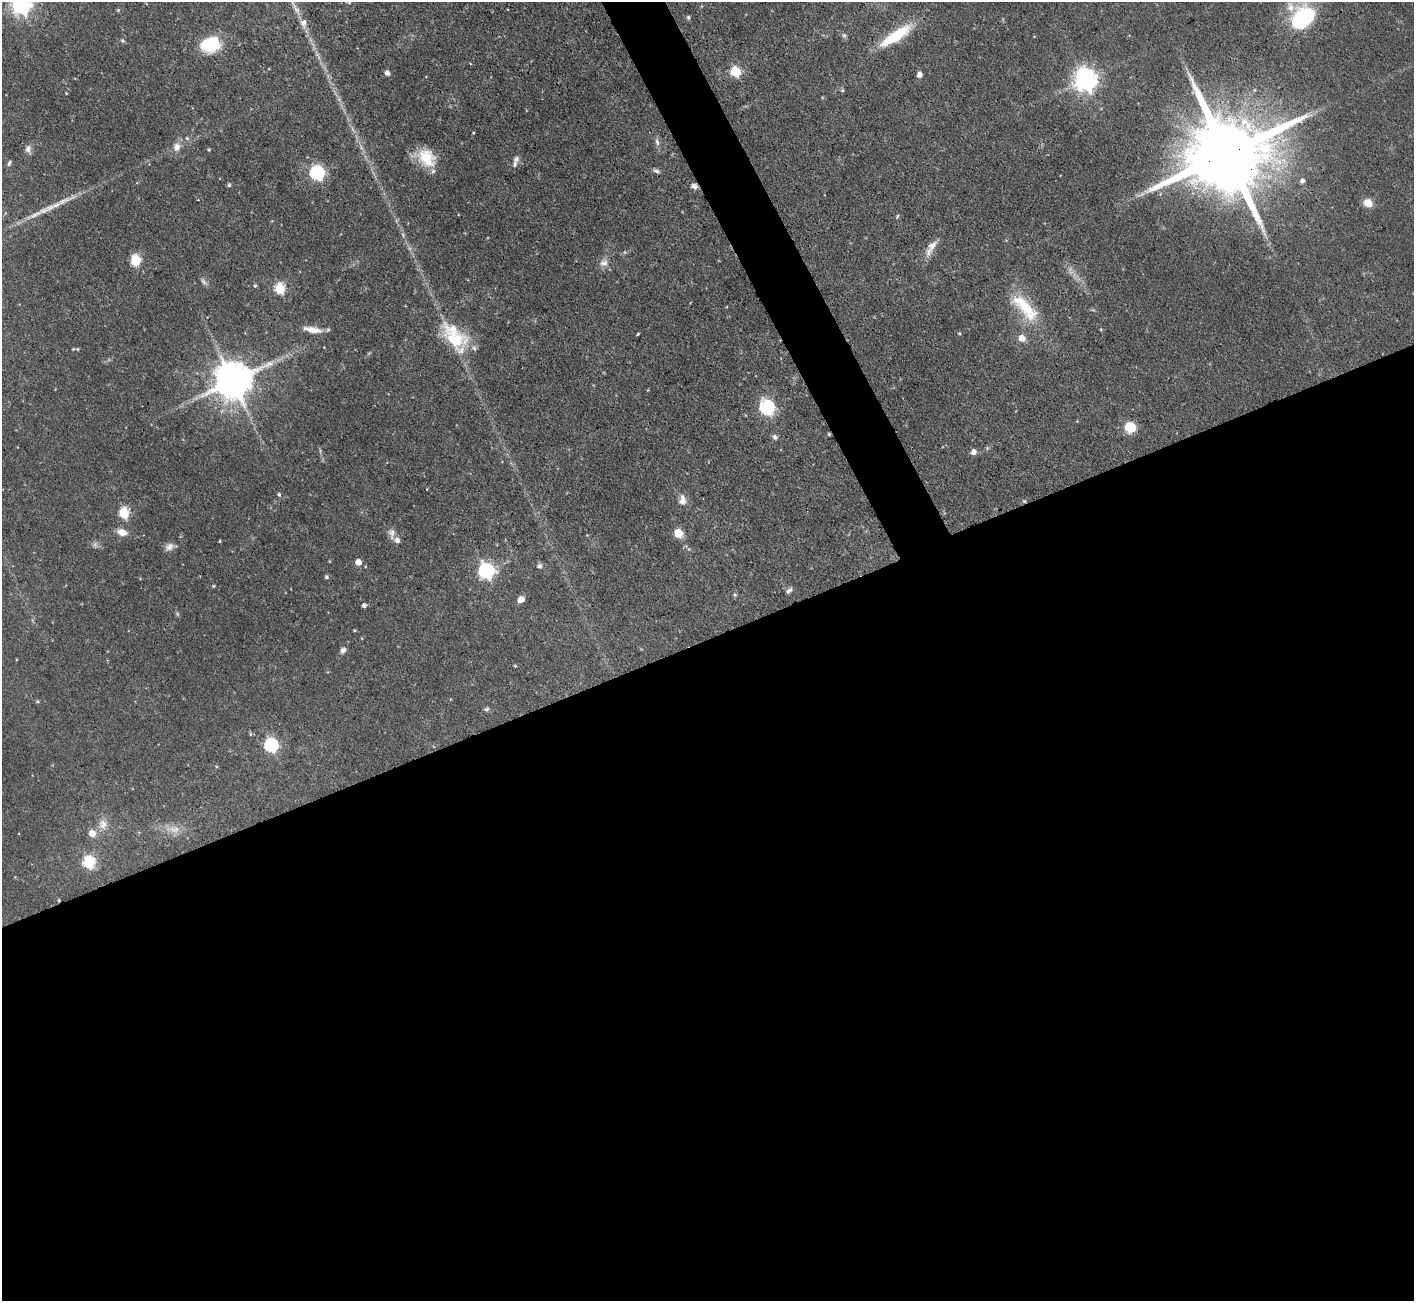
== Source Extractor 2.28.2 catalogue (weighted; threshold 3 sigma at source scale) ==
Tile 15 of 4 x 4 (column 3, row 4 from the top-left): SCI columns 2824-4235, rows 286-1584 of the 5648 x 5633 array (HDU 1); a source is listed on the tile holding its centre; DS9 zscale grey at full resolution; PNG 1416 x 1303 px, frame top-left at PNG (2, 2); no overlay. Shown black and unused: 53% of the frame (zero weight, under 3 of 4 exposures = <1% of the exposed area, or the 3 px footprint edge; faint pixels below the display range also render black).
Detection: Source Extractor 2.28.2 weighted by HDU 2 'WHT'; one run over the whole footprint, this tile lists its part. Background 0.0568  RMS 0.0043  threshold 0.0194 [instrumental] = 3 sigma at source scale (4.5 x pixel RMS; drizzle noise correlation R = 1.50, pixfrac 1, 0.05/0.05 arcsec/px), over >= 5 px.
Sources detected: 83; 2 too faint to see at this stretch — not listed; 4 inside a brighter listed object's ellipse — not listed separately; the other 77 listed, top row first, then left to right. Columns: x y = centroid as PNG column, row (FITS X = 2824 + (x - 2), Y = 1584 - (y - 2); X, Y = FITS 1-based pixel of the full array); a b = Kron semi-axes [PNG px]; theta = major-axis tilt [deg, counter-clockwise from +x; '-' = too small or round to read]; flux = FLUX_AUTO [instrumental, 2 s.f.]
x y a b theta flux
21 4 8 7 - 250
1290 7 16 10 -79 4.7
296 9 28 6 -60 5.1
688 17 5 4 - 0.59
1302 18 20 13 42 54
844 35 6 5 - 0.81
896 35 44 11 33 19
122 41 5 5 - 0.78
211 44 20 15 21 21
735 72 6 6 - 27
387 73 6 5 - 1.5
919 75 5 5 - 2.6
1085 80 8 7 - 350
842 90 5 4 - 0.61
66 93 4 2 - 0.29
473 133 4 3 - 0.38
187 138 5 4 - 0.68
657 142 10 5 -74 1.5
177 147 12 10 79 3.2
28 149 10 7 -87 1.9
209 150 4 3 - 0.46
1226 154 28 19 23 7900
426 158 24 18 -47 13
516 159 10 7 48 1.6
9 163 7 4 68 0.92
656 171 10 5 -15 1.1
317 173 7 6 - 80
1302 181 6 5 - 1.5
229 185 5 4 - 0.78
694 186 8 6 -24 1.7
1368 203 8 7 - 5.7
897 216 6 3 70 0.51
932 245 19 10 58 4.3
135 260 10 9 - 9.1
604 263 11 9 21 2.8
204 282 11 5 -43 1.3
255 286 5 4 - 0.67
280 288 6 5 - 33
1025 307 48 17 -46 19
312 330 25 7 -9 5.2
638 334 3 3 - 0.49
1022 338 6 6 - 5.1
455 340 36 23 -35 21
77 349 5 4 - 0.44
233 381 11 10 - 1300
767 407 7 6 - 96
1130 427 12 11 - 8.5
829 434 4 4 - 0.45
775 437 7 6 - 1.3
973 452 5 5 - 2.7
279 494 5 5 - 0.75
682 500 14 9 86 3
1024 501 5 4 - 0.49
124 513 6 5 - 31
122 532 12 8 -16 3.9
392 533 15 9 -81 2.6
678 533 5 5 - 15
220 541 4 3 - 0.4
169 547 11 9 28 2.4
358 562 5 5 - 4.4
539 566 7 6 - 1.2
486 571 7 7 - 110
326 577 5 5 - 0.9
213 586 5 3 - 0.41
789 591 9 5 38 1.2
735 595 6 4 -19 0.53
521 599 8 7 - 2.3
364 605 4 4 - 1.5
343 650 8 7 - 1.6
515 666 4 4 - 0.38
37 701 5 4 - 0.5
486 709 7 5 32 0.83
271 745 7 6 - 66
103 824 15 12 -88 4.4
174 829 19 9 -4 4.7
92 833 6 6 - 5.5
88 862 6 6 - 45
Overlapping masked pixels (flux is a lower limit): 5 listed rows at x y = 1226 154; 694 186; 233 381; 829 434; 1024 501
Isophote crosses this tile's border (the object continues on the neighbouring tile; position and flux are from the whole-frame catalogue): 1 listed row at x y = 21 4